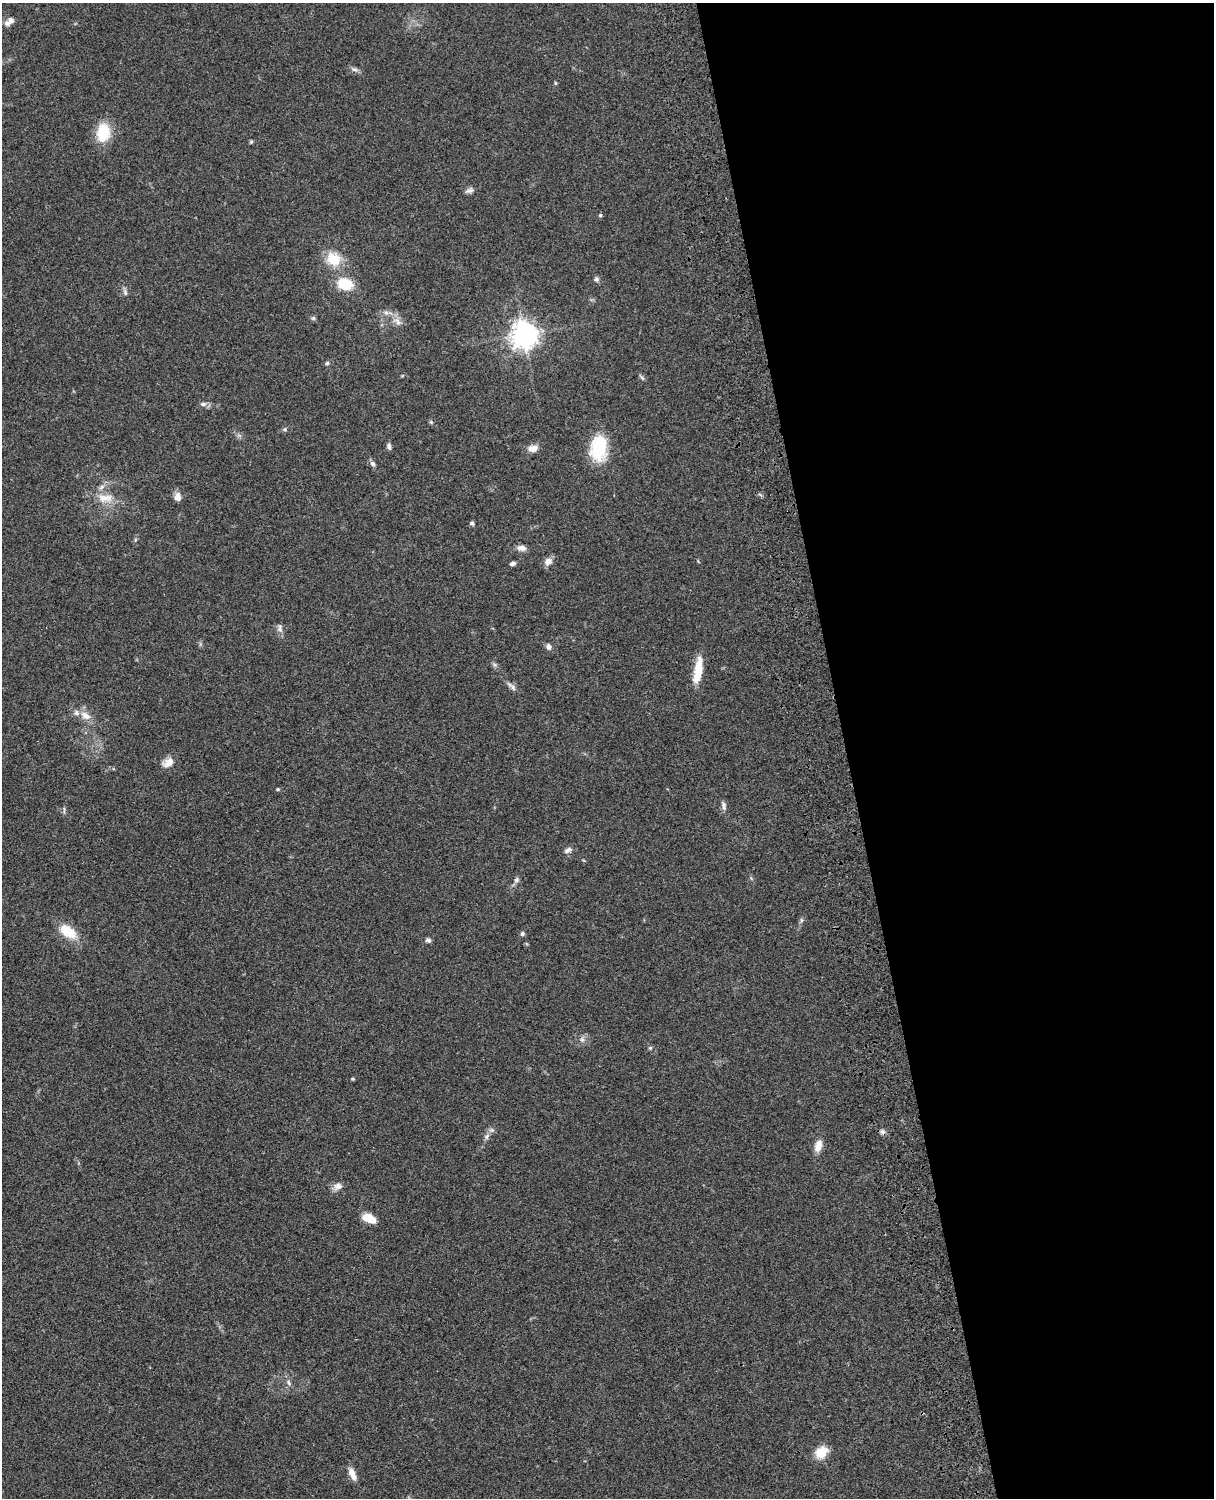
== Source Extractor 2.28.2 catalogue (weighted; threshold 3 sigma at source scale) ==
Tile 8 of 4 x 3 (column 4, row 2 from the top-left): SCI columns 3759-4970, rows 1772-3267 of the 5088 x 4925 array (HDU 1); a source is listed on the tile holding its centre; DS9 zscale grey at full resolution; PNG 1216 x 1500 px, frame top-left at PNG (2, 3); no overlay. Shown black and unused: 30% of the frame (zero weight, under 3 of 4 exposures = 6% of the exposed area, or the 3 px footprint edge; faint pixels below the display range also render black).
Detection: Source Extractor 2.28.2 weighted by HDU 2 'WHT'; one run over the whole footprint, this tile lists its part. Background 0.0765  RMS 0.0057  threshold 0.0258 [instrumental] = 3 sigma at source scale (4.5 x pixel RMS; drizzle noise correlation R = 1.50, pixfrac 1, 0.05/0.05 arcsec/px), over >= 5 px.
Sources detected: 60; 1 cosmic-ray / hot-pixel residue — not listed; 3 inside a brighter listed object's ellipse — not listed separately; the other 56 listed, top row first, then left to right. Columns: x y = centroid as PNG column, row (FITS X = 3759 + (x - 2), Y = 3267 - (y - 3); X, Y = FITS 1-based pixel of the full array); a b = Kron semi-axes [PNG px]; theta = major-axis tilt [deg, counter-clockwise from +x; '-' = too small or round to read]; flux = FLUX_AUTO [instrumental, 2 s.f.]
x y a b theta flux
9 22 14 7 36 3.1
354 69 11 5 -14 1.8
555 83 5 3 - 0.65
103 132 21 15 83 18
251 142 5 5 - 0.72
469 190 12 6 23 2
600 215 5 4 - 0.83
333 259 18 15 -39 14
596 279 7 6 - 1.5
345 284 13 10 -14 19
125 292 10 5 -75 1.6
386 313 6 6 - 1.7
313 318 6 5 - 1
397 321 14 8 -48 3.9
524 335 9 8 - 620
327 363 5 4 - 0.96
642 378 8 4 -54 1.1
203 404 10 6 0 1.9
431 422 5 5 - 0.73
285 429 6 5 - 1
389 446 7 5 -77 1.8
533 448 13 9 3 4.1
599 448 28 18 86 26
373 464 9 6 -58 1.8
178 497 10 7 -89 3.9
105 498 23 12 -5 9.4
472 523 5 4 - 1.5
521 548 11 7 -7 3.2
548 561 10 8 56 3.6
513 563 6 4 16 1.7
280 628 13 6 -82 2.4
549 647 8 7 - 2.1
495 665 7 5 -44 1.2
698 670 33 9 81 12
513 687 11 5 -58 2
85 716 15 9 -31 5.3
168 762 14 9 32 5.7
278 789 5 4 - 0.73
724 806 12 6 -78 2.1
64 809 10 4 -83 1.1
568 850 12 7 25 2.1
516 880 8 5 28 1.3
801 920 6 4 -72 0.86
68 932 26 14 -37 13
522 933 6 5 - 1.2
428 940 6 6 - 1.7
582 1039 8 6 -69 1.7
650 1048 5 5 - 0.89
353 1079 5 4 - 0.71
487 1136 9 6 48 1.9
818 1146 15 9 71 5.2
338 1186 13 9 26 3.3
370 1218 14 7 -25 10
289 1383 9 5 -71 1.6
821 1452 15 12 38 10
352 1474 16 7 -65 4.6